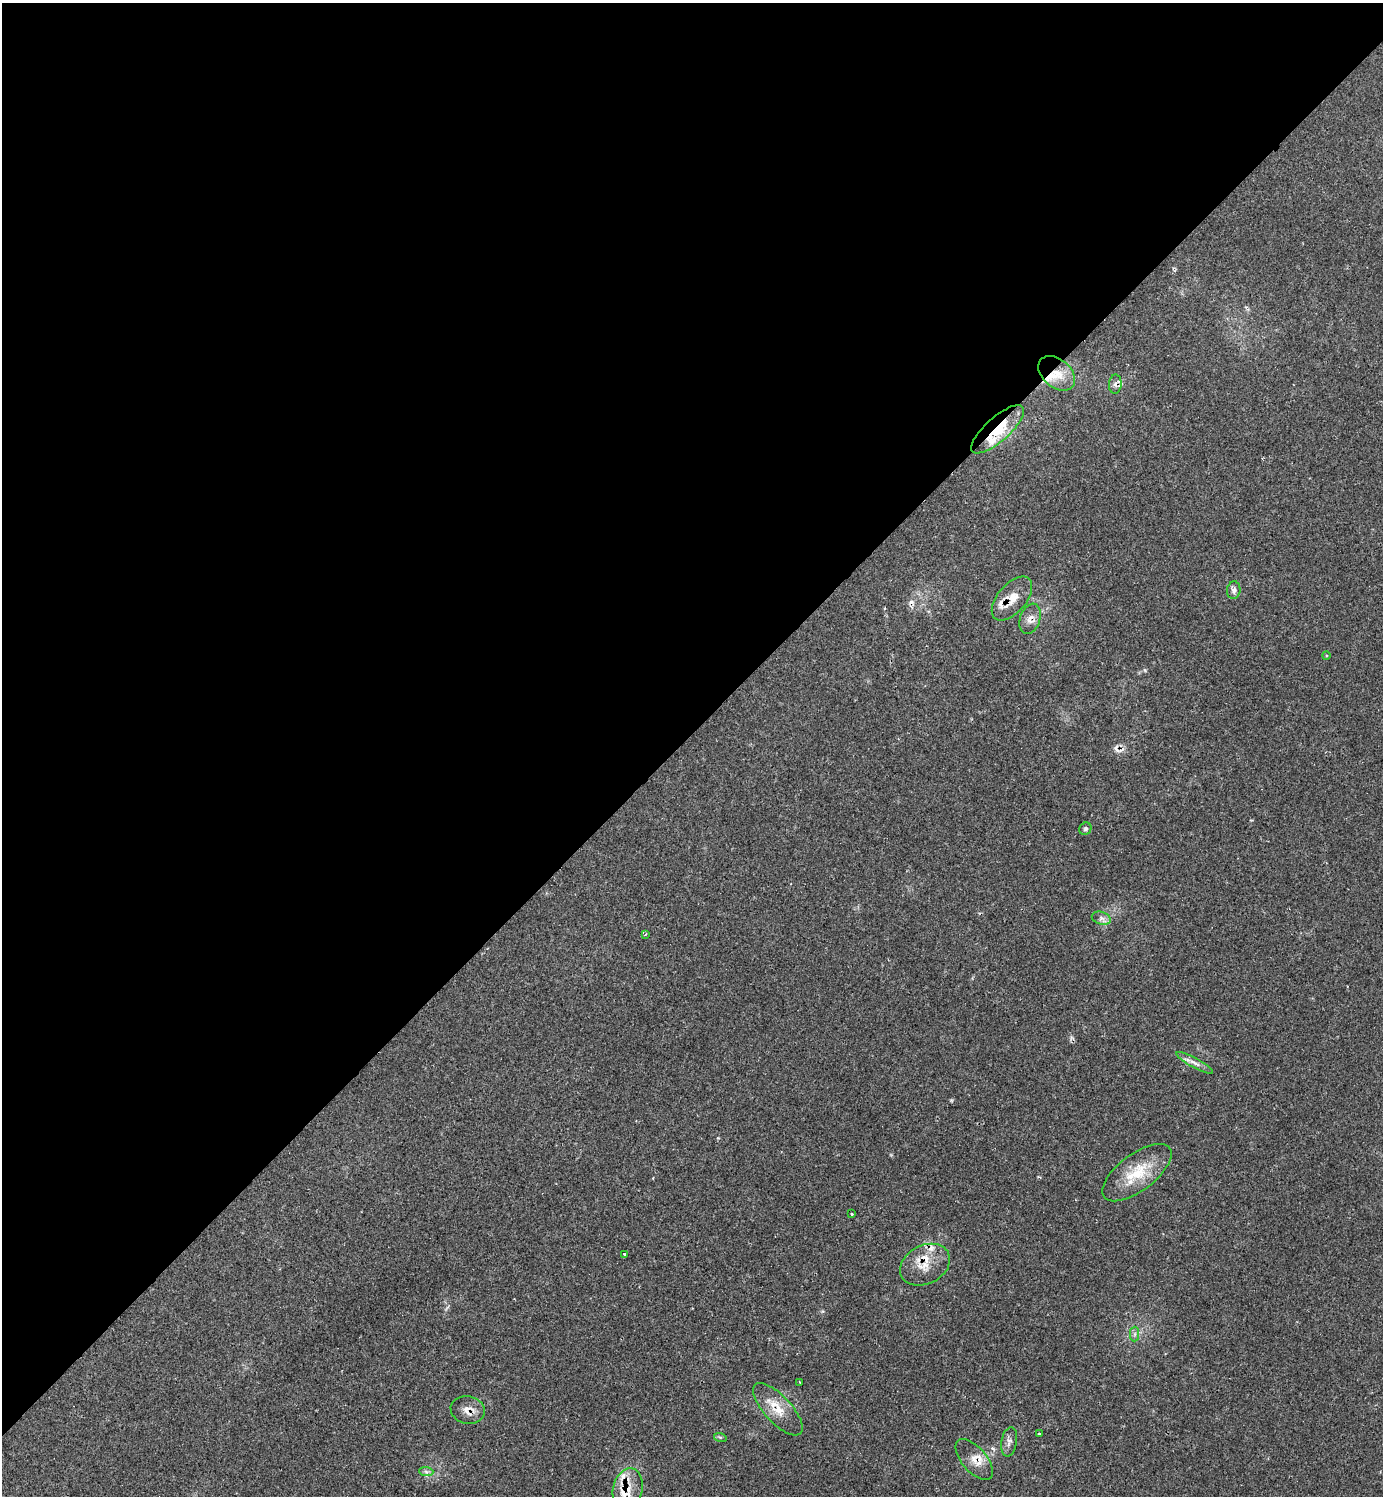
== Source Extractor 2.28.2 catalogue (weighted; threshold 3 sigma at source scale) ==
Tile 2 of 4 x 4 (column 2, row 1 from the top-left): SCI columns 1676-3056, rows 4481-5974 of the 5985 x 5985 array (HDU 1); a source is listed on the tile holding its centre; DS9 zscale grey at full resolution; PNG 1385 x 1498 px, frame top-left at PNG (2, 3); each listed source drawn as its Kron ellipse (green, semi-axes under 4 px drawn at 4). Shown black and unused: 49% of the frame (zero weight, under 2 of 3 exposures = <1% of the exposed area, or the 3 px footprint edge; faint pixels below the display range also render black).
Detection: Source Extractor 2.28.2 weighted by HDU 2 'WHT'; one run over the whole footprint, this tile lists its part. Background 0.0626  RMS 0.0057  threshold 0.0257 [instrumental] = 3 sigma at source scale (4.5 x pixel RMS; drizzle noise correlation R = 1.50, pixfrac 1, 0.05/0.05 arcsec/px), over >= 5 px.
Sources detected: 35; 3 cosmic-ray / hot-pixel residue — neither listed nor drawn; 7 inside a brighter listed object's ellipse — not listed separately; the other 25 listed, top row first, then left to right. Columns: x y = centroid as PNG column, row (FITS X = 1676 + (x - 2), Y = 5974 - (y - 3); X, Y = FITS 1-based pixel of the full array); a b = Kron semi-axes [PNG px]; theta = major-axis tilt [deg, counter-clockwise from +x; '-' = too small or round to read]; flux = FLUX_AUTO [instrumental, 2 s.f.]
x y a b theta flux
1057 373 21 14 -40 11
1115 384 9 6 86 2.1
998 429 33 12 42 21
1234 590 9 7 81 2.1
1012 598 26 14 50 10
1030 619 16 10 70 4.4
1326 656 4 3 - 0.54
1085 829 6 5 - 1.2
1101 918 10 6 -18 2.3
645 934 3 3 - 1.1
1195 1063 21 5 -28 3.1
1137 1173 41 18 37 20
851 1214 3 3 - 1.6
624 1254 3 3 - 0.97
925 1265 26 19 27 12
1135 1334 7 4 89 1.4
800 1382 3 3 - 1.8
778 1409 33 13 -47 12
468 1410 17 13 -11 5.3
1039 1434 3 3 - 1.7
720 1437 6 4 -18 0.77
1009 1442 15 7 79 2.8
974 1459 25 12 -49 7.7
426 1472 7 4 -3 1.3
628 1489 21 14 77 10
Overlapping masked pixels (flux is a lower limit): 9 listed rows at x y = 1057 373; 1115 384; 998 429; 1012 598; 1030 619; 778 1409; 468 1410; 974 1459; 628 1489
Unlisted compact peaks at least as high as the median listed source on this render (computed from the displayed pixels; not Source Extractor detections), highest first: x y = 951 1100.